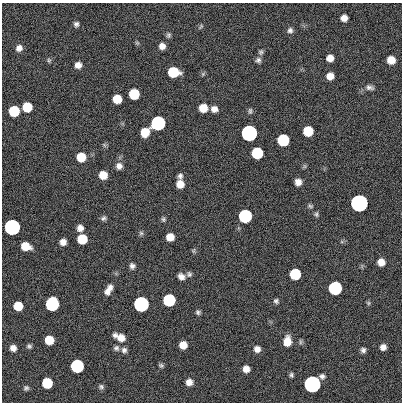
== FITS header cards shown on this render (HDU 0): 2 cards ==
NAXIS1  =                  400
NAXIS2  =                  400

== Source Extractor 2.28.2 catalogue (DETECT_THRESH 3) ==
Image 400 x 400 px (HDU 0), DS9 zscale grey, 1 PNG px = 1 image px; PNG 404 x 404 px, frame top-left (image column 1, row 400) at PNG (2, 3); no overlay
Background 0.324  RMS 34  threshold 101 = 3 sigma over >= 5 px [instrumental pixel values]
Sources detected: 88; all 88 listed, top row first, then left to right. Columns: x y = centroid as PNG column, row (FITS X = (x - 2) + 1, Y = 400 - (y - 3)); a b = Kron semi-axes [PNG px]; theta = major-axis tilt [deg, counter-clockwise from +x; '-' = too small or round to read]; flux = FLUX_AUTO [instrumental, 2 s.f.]
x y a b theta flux
344 18 6 6 - 1.6e+04
76 24 6 6 - 6.2e+03
201 26 7 4 59 3.1e+03
290 30 7 7 - 7.3e+03
168 35 7 6 - 4.7e+03
137 43 6 4 -43 3.1e+03
162 46 6 6 - 1.3e+04
19 48 8 7 - 1.2e+04
261 52 7 6 - 4.7e+03
330 58 6 6 - 1.8e+04
49 60 7 5 -70 3.7e+03
258 60 7 7 - 6.3e+03
391 60 7 7 - 3.2e+04
78 65 7 6 - 1.5e+04
173 72 8 7 - 1.2e+05
330 76 6 6 - 2.0e+04
370 87 11 6 -11 8.2e+03
134 94 7 7 - 1.2e+05
117 99 7 7 - 4.7e+04
27 107 7 7 - 7.3e+04
203 108 7 7 - 3.9e+04
214 109 7 6 - 1.3e+04
14 111 7 7 - 1.2e+05
250 111 8 5 83 4.5e+03
158 123 7 7 - 1.0e+06
308 131 7 7 - 9.0e+04
145 132 8 7 - 5.0e+04
249 133 7 7 - 3.5e+06
283 140 7 7 - 2.1e+05
257 153 7 7 - 1.8e+05
81 157 7 7 - 5.7e+04
119 166 8 8 - 1.2e+04
304 166 6 4 -71 3.4e+03
103 175 7 6 - 3.5e+04
180 176 7 6 - 6.5e+03
298 182 6 6 - 1.5e+04
180 184 7 7 - 2.5e+04
359 203 7 7 - 1.1e+07
310 206 8 5 -34 4.2e+03
316 214 7 5 -83 4.4e+03
245 216 7 7 - 5.4e+05
103 218 7 6 - 5.5e+03
163 219 7 6 - 4.4e+03
12 227 7 7 - 2.9e+06
80 228 6 6 - 1.3e+04
141 233 6 6 - 4.3e+03
170 237 7 6 - 2.8e+04
82 239 7 7 - 7.7e+04
63 242 6 6 - 1.3e+04
25 246 8 6 -16 3.8e+04
194 251 8 4 82 3.2e+03
381 262 7 6 - 2.0e+04
132 266 7 6 - 7.6e+03
189 274 7 6 - 5.6e+03
295 274 7 7 - 1.4e+05
181 276 8 7 - 1.2e+04
335 288 7 7 - 5.7e+05
108 290 13 7 58 1.7e+04
169 300 7 7 - 3.1e+05
276 301 6 6 - 5.4e+03
368 303 6 5 - 3.2e+03
52 304 8 7 - 6.1e+05
141 304 7 7 - 2.1e+06
18 306 7 7 - 5.0e+04
198 312 6 5 - 4.9e+03
115 335 6 6 - 7.2e+03
121 338 9 8 - 2.1e+04
49 340 7 7 - 4.8e+04
287 341 9 7 85 3.3e+04
300 342 8 4 -82 3.7e+03
183 345 6 6 - 2.7e+04
29 346 6 5 - 4.9e+03
383 347 6 6 - 1.2e+04
13 348 7 6 - 1.3e+04
116 348 7 7 - 6.2e+03
257 349 7 7 - 1.3e+04
124 350 8 7 - 7.6e+03
363 350 6 6 - 6.9e+03
161 365 6 5 - 4.3e+03
77 366 7 7 - 5.2e+05
246 369 6 6 - 1.6e+04
291 375 6 5 - 4.4e+03
322 376 7 6 - 7.1e+03
189 382 7 7 - 1.6e+04
47 383 7 7 - 9.9e+04
312 384 7 7 - 5.5e+06
101 387 7 6 - 5.5e+03
26 388 6 6 - 5.0e+03